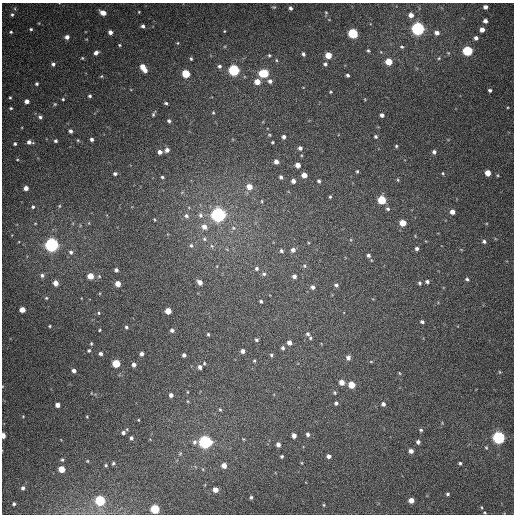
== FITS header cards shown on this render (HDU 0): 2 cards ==
NAXIS1  =                  512
NAXIS2  =                  512

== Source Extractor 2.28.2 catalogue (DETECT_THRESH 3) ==
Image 512 x 512 px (HDU 0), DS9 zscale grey, 1 PNG px = 1 image px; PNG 516 x 516 px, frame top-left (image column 1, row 512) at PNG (2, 3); no overlay
Background 391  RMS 10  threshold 30.3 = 3 sigma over >= 5 px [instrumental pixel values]
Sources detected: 214; all 214 listed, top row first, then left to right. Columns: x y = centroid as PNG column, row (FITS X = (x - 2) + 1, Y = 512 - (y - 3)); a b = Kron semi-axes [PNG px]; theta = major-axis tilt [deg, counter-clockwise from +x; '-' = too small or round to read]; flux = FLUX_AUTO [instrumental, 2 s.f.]
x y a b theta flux
274 7 5 4 - 730
485 7 4 4 - 2600
290 8 4 3 - 1700
139 12 4 4 - 590
103 13 6 4 -23 5600
326 13 4 4 - 650
12 15 5 4 - 1200
411 15 4 4 - 4100
485 21 4 4 - 2700
143 26 5 4 - 1900
418 28 5 5 - 230000
31 29 4 3 - 920
482 29 4 4 - 4700
224 31 3 2 - 470
11 32 4 4 - 830
110 32 4 4 - 3300
353 33 5 5 - 55000
437 33 5 4 - 3100
67 37 4 4 - 3400
476 38 4 4 - 2100
177 43 4 4 - 680
119 45 4 3 - 770
402 47 5 4 - 900
368 51 4 3 - 930
468 51 5 5 - 58000
96 53 6 4 45 2600
303 54 4 4 - 1600
269 55 4 4 - 850
328 55 5 4 - 14000
82 58 5 4 - 770
439 58 5 3 - 680
191 59 4 3 - 890
276 60 5 3 - 740
389 62 5 5 - 14000
53 64 5 4 - 1700
325 64 5 4 - 1600
219 66 5 5 - 1600
143 67 6 5 - 7900
145 70 4 3 - 3100
234 70 5 5 - 98000
263 73 7 5 0 37000
186 74 5 5 - 28000
347 75 3 3 - 1400
101 76 5 4 - 750
270 81 6 5 - 2200
257 82 5 4 - 9000
37 84 4 4 - 1100
490 90 4 3 - 1300
331 92 4 3 - 660
90 96 4 4 - 1300
10 98 3 3 - 700
63 99 4 4 - 820
27 101 4 4 - 3600
166 103 4 3 - 1000
55 104 5 4 - 800
11 108 4 3 - 770
213 112 4 4 - 640
153 114 8 3 61 1100
382 115 4 4 - 2100
40 117 5 5 - 1700
169 121 4 4 - 1300
70 131 4 4 - 1900
269 135 5 4 - 690
284 137 4 4 - 2000
376 137 4 4 - 1100
92 139 4 4 - 1900
78 140 5 4 - 840
55 141 4 4 - 1300
29 142 7 4 -10 3000
272 142 3 2 - 750
15 144 4 4 - 1100
396 146 4 4 - 880
300 148 5 5 - 2000
167 150 5 5 - 2700
160 152 4 4 - 3300
434 152 5 4 - 2100
17 160 5 3 - 610
276 162 4 4 - 3600
298 165 4 4 - 5400
357 171 4 3 - 800
443 173 5 4 - 800
488 173 5 4 - 7900
115 174 5 4 - 1400
304 175 4 4 - 5400
498 175 4 3 - 590
162 177 4 3 - 920
281 177 4 4 - 1600
398 180 5 4 - 860
293 181 4 4 - 3000
319 181 4 4 - 1400
249 187 5 5 - 7600
26 188 4 4 - 3900
330 197 4 3 - 880
382 200 5 5 - 31000
262 201 5 3 - 750
59 206 5 4 - 790
33 207 4 4 - 980
388 209 5 5 - 1400
452 212 4 4 - 4400
200 215 8 7 - 2800
218 215 6 5 - 330000
186 216 7 6 - 2200
403 223 5 4 - 11000
204 227 7 6 - 5200
233 228 7 5 -21 2000
204 239 7 6 - 1700
484 241 5 5 - 1500
52 245 5 5 - 270000
191 245 6 5 - 1300
212 246 6 5 - 1500
417 248 4 4 - 1800
293 250 6 6 - 2900
281 251 6 5 - 1500
71 252 6 6 - 1900
368 255 5 4 - 1600
371 260 4 3 - 470
304 266 6 5 - 1200
256 268 6 6 - 1600
116 270 4 4 - 1900
264 274 6 5 - 1600
42 275 6 5 - 1900
90 276 5 4 - 9900
99 276 5 4 - 910
294 276 5 4 - 2600
467 279 5 4 - 1300
427 281 4 4 - 1600
200 282 6 5 - 3700
56 283 5 4 - 5600
420 283 6 5 - 1200
118 284 4 4 - 7100
336 285 5 5 - 1700
313 287 6 5 - 2100
46 298 5 4 - 850
261 301 4 3 - 1100
22 310 4 4 - 7100
168 311 5 4 - 10000
99 313 5 3 - 720
422 322 4 4 - 1300
50 326 3 3 - 670
126 327 4 4 - 1000
100 330 3 3 - 660
172 330 4 4 - 1800
208 334 4 3 - 830
307 334 5 4 - 1200
310 338 4 4 - 960
256 340 4 3 - 1100
289 342 4 4 - 3600
91 343 4 3 - 770
283 348 4 4 - 1400
89 350 5 4 - 870
242 351 4 4 - 2300
100 354 4 4 - 1600
141 354 4 4 - 2200
184 355 4 4 - 1800
271 355 5 4 - 940
348 358 6 5 - 2900
254 361 4 3 - 730
371 362 5 3 - 670
116 363 5 5 - 24000
204 363 4 3 - 700
134 364 4 4 - 2500
200 367 4 4 - 2400
74 371 4 4 - 2700
500 372 4 4 - 690
399 373 5 3 - 600
342 382 5 5 - 5800
352 385 5 5 - 14000
187 392 3 2 - 490
335 393 5 5 - 940
171 395 4 4 - 2600
187 401 4 3 - 510
336 403 5 5 - 1400
383 404 5 4 - 2200
58 405 4 4 - 4000
220 409 5 4 - 760
23 416 4 4 - 630
87 417 3 3 - 580
138 420 4 3 - 490
421 430 5 4 - 1100
123 433 5 4 - 2000
308 434 5 4 - 1700
3 435 4 3 - 5400
294 435 4 4 - 3400
499 437 5 5 - 160000
131 438 4 3 - 1500
243 439 4 3 - 550
195 442 7 6 - 1900
205 442 6 5 - 200000
418 442 4 4 - 1900
278 444 5 4 - 2700
486 448 6 4 -67 940
411 451 4 4 - 3100
180 453 5 4 - 750
282 456 3 3 - 960
329 456 4 4 - 2700
62 460 5 4 - 1100
87 461 4 4 - 680
113 463 4 3 - 950
302 463 5 3 - 700
460 463 4 4 - 1000
106 465 4 3 - 860
224 465 5 4 - 5300
61 469 5 5 - 13000
23 488 4 4 - 1900
215 490 4 4 - 5500
448 494 4 3 - 1100
251 497 4 3 - 1100
100 500 5 5 - 68000
411 500 4 4 - 5900
14 504 3 3 - 1100
324 505 4 4 - 790
482 507 5 3 - 670
155 509 5 5 - 42000
484 513 4 2 - 660
At the frame edge (FLAGS 8, measured only in part): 1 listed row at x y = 3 435